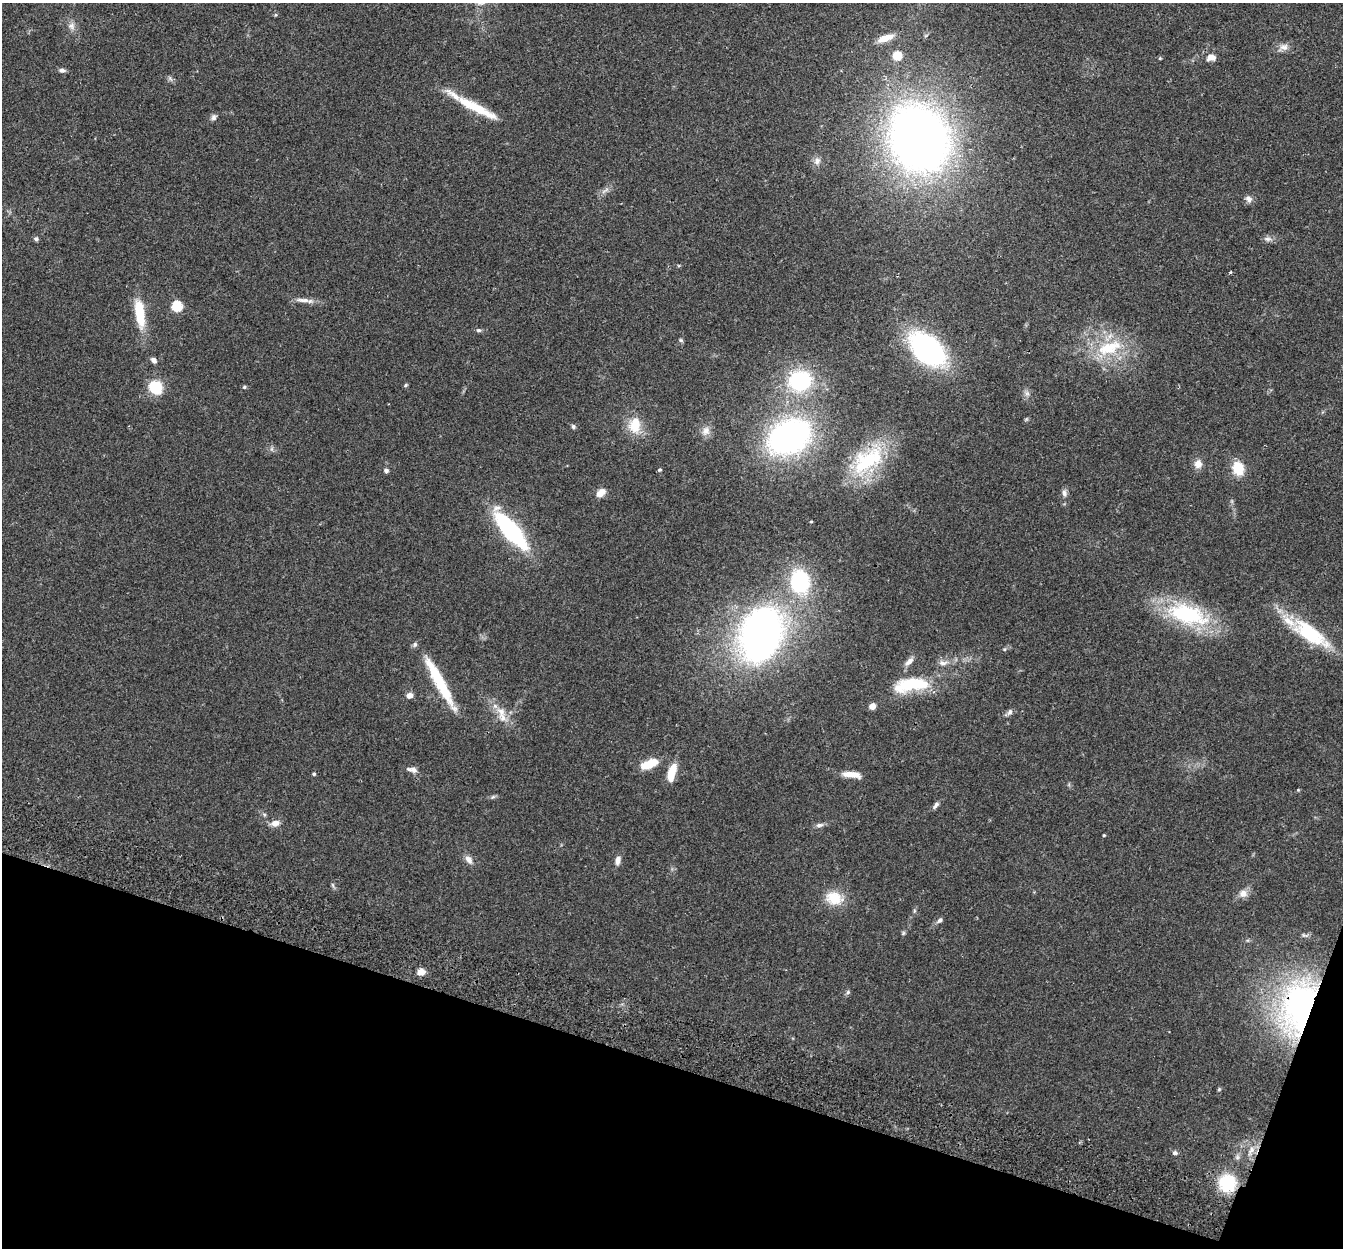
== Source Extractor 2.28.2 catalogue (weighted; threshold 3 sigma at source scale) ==
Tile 15 of 4 x 4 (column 3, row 4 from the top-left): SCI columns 2704-4044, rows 190-1435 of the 5411 x 5490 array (HDU 1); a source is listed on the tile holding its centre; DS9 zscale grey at full resolution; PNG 1345 x 1250 px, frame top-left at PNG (2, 3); no overlay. Shown black and unused: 16% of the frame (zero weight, under 2 of 3 exposures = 3% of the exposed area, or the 3 px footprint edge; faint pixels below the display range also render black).
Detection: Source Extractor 2.28.2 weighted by HDU 2 'WHT'; one run over the whole footprint, this tile lists its part. Background 0.0645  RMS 0.0082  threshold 0.0369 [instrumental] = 3 sigma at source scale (4.5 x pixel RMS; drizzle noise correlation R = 1.50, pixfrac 1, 0.05/0.05 arcsec/px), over >= 5 px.
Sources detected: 82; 2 inside a brighter listed object's ellipse — not listed separately; the other 80 listed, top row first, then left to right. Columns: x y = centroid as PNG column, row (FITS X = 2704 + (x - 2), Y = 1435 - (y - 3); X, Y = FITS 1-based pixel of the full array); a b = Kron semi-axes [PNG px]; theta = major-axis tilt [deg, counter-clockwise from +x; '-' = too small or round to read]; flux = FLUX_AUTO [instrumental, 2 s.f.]
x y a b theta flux
275 15 5 3 - 0.81
71 26 10 9 - 4.2
885 38 20 7 19 12
1284 47 12 9 5 4.8
897 56 9 9 - 13
1211 57 11 7 -1 5.7
1160 58 4 4 - 0.74
62 70 7 5 -7 2.5
476 108 55 9 -27 29
214 117 8 7 - 2.4
919 139 51 42 -65 680
817 161 10 8 69 3.8
605 190 15 3 35 2.3
1249 199 9 8 - 3.5
36 239 6 5 - 1.7
1267 239 10 6 2 2.8
1230 272 4 3 - 1.1
303 300 23 6 -4 5.5
177 306 5 5 - 58
140 313 25 9 -82 32
479 330 7 5 -1 1.5
681 340 6 5 - 1.2
1109 348 40 18 19 38
927 349 30 19 -45 180
154 360 7 5 -43 3
800 381 29 26 11 62
405 385 6 4 24 1
156 387 11 10 - 29
244 387 4 4 - 1.4
1027 394 7 4 18 1.8
635 425 22 15 85 17
573 427 6 5 - 1.6
706 431 12 11 - 5.6
789 437 39 28 29 230
868 460 52 28 37 63
1198 464 11 10 - 5.6
1238 468 9 7 -72 30
660 470 4 4 - 1.2
386 471 6 5 - 1.7
601 493 13 8 38 5.7
1064 493 10 6 -68 2.7
811 522 4 3 - 0.54
511 531 36 11 -49 120
800 581 20 16 -81 77
1187 614 51 24 -16 78
1310 633 49 18 -36 56
761 634 50 37 70 360
909 661 13 7 38 4.1
943 663 14 6 6 4
439 682 66 10 -62 43
912 685 45 16 8 41
409 695 7 6 - 4.6
872 706 5 4 - 11
501 712 16 11 -52 9.4
1010 712 8 6 65 2.5
649 764 17 8 23 18
414 770 11 8 -23 3.7
672 772 21 8 74 14
314 774 4 4 - 1.3
851 774 21 7 -6 9.8
1298 790 5 4 - 0.74
936 805 12 5 55 2.3
264 814 6 4 -20 1.2
275 823 10 7 15 5.6
819 825 11 5 10 2.5
1104 835 3 3 - 0.76
469 859 13 8 -49 4.4
618 860 11 6 76 4.2
333 885 7 4 -71 1.3
1243 894 10 10 - 5.5
834 898 21 15 -16 19
940 920 7 5 44 2.1
903 933 6 5 - 1.2
421 972 8 6 18 6.8
848 992 6 6 - 1.5
1301 1008 53 37 77 240
1219 1089 5 4 - 0.92
1251 1151 16 7 60 6.3
1175 1153 7 5 -1 2.1
1227 1183 18 17 - 35
Overlapping masked pixels (flux is a lower limit): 3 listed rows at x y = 439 682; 1301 1008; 1227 1183